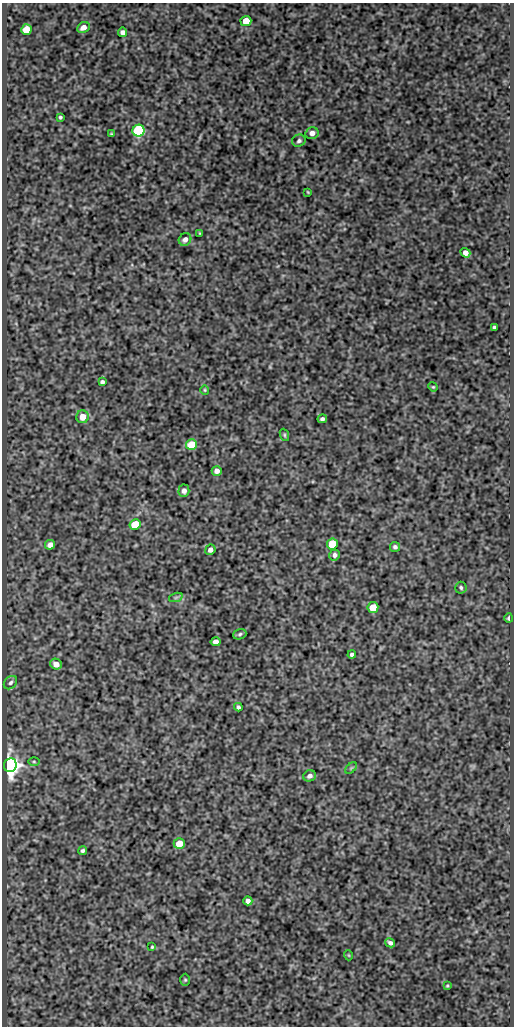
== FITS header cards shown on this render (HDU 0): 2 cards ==
NAXIS1  =                  512
NAXIS2  =                 1024

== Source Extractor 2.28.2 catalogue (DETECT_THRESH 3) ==
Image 512 x 1024 px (HDU 0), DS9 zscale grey, 1 PNG px = 1 image px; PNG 516 x 1028 px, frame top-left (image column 1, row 1024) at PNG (2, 3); each listed source drawn as its Kron ellipse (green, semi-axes under 4 px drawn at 4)
Background 526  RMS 1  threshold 3.04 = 3 sigma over >= 5 px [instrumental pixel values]
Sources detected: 51; all 51 listed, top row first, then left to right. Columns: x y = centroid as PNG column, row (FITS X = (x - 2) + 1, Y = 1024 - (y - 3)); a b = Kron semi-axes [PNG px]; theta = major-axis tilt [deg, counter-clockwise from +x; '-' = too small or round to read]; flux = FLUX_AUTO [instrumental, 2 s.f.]
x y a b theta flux
246 21 5 5 - 1500
83 27 6 5 - 460
26 29 5 5 - 1400
123 32 4 4 - 270
60 117 3 3 - 100
139 131 6 6 - 10000
312 133 6 6 - 350
111 134 3 2 - 70
299 141 7 6 - 160
308 192 3 2 - 55
200 233 4 2 - 47
185 239 7 6 - 330
465 253 5 4 - 400
494 327 4 4 - 120
102 382 4 4 - 190
433 387 5 4 - 76
205 390 5 4 - 79
82 417 6 6 - 780
322 419 5 4 - 180
284 435 6 4 -70 87
191 445 5 5 - 1800
217 471 5 5 - 330
184 491 6 5 - 280
135 525 6 5 - 2300
332 544 5 5 - 3000
50 545 5 4 - 370
395 547 5 5 - 170
210 550 5 5 - 300
335 555 5 5 - 230
461 588 6 5 - 140
176 597 7 4 19 130
373 608 5 5 - 1300
509 618 5 3 - 150
240 634 7 5 19 130
216 642 5 4 - 370
352 655 4 4 - 210
56 664 6 5 - 520
10 683 7 5 45 180
238 707 4 4 - 140
34 762 5 3 - 76
10 765 7 6 - 54000
351 768 7 4 45 90
310 776 6 5 - 260
179 843 5 5 - 1000
83 851 4 4 - 140
248 901 4 4 - 280
390 943 5 4 - 200
152 947 3 3 - 74
348 955 5 3 - 54
185 980 6 5 - 98
447 986 4 4 - 69